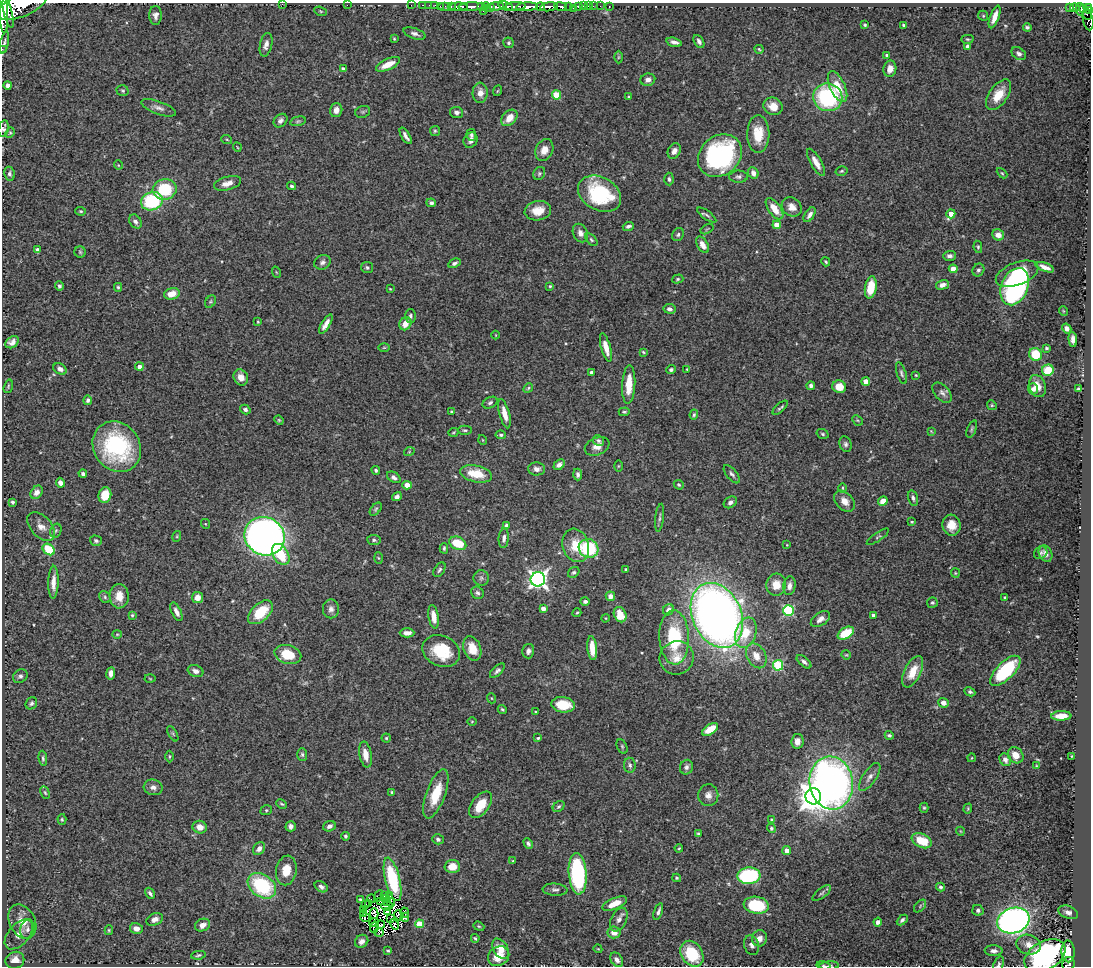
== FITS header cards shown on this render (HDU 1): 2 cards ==
NAXIS1  =                 1089
NAXIS2  =                  964

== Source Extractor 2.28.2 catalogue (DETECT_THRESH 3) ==
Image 1089 x 964 px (HDU 1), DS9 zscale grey, 1 PNG px = 1 image px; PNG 1093 x 968 px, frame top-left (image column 1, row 964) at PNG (2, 3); each listed source drawn as its Kron ellipse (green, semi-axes under 4 px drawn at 4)
Background 0.953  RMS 0.031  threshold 0.0935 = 3 sigma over >= 5 px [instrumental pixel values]
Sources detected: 447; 8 with non-positive FLUX_AUTO (blend fragments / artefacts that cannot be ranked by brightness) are neither listed nor drawn; the other 439 listed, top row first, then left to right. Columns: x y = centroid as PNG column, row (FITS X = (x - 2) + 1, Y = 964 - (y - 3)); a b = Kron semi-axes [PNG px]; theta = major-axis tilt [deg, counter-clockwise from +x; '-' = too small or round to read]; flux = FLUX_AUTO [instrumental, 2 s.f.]
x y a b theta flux
282 4 3 2 - 6
22 5 26 11 23 5000
347 5 2 2 - 49
411 5 2 2 - 12
423 5 3 2 - 23
429 5 2 2 - 12
435 5 2 2 - 15
440 6 2 2 - 17
445 6 6 2 0 33
482 6 3 2 - 23
496 6 7 3 5 580
506 6 8 4 -18 390
516 6 10 3 3 590
560 6 6 3 -10 230
569 6 4 3 - 240
578 6 4 3 - 91
583 6 2 2 - 11
588 6 2 2 - 12
593 6 2 2 - 7.2
600 6 2 2 - 8.2
451 7 3 3 - 77
459 7 9 4 -1 1100
471 7 12 3 2 1600
486 7 5 3 - 100
491 7 3 3 - 330
527 7 11 4 4 2400
540 7 4 3 - 560
549 7 9 4 7 1700
609 7 3 2 - 11
573 8 2 2 - 17
1069 8 3 3 - 68
1075 8 5 3 - 210
1084 8 3 3 - 66
1088 8 3 3 - 190
1080 9 6 3 -77 380
321 11 7 4 -20 2.7
483 11 2 2 - 37
1090 11 4 2 - 240
8 13 15 4 -76 2900
4 14 19 4 -88 4900
1087 14 6 3 -62 75
156 15 9 6 90 8.8
983 16 5 4 - 2.6
995 17 12 4 70 18
1088 20 11 5 -79 280
865 25 4 3 - 2.8
903 25 3 3 - 3.1
1027 27 4 3 - 4.2
415 34 11 5 -19 7.4
394 39 3 3 - 2.1
967 39 6 4 -2 2.9
699 41 7 4 -59 6.1
4 42 11 4 77 5.2
674 42 8 4 -14 8.6
509 43 5 5 - 4.3
266 45 12 6 77 10
968 46 4 4 - 11
2 49 2 2 - 9.9
759 49 4 3 - 2.3
1019 54 8 5 -38 6.8
887 55 4 3 - 7.6
618 57 6 4 89 2.9
388 64 13 5 25 33
343 69 4 3 - 6.5
890 69 8 6 79 16
648 80 7 6 - 9.9
8 85 4 4 - 6.3
838 87 17 7 -65 45
123 91 6 5 - 3.3
497 91 5 3 - 1.9
480 93 10 7 87 18
556 95 4 4 - 62
999 95 17 9 55 39
629 97 3 3 - 2.9
828 97 14 14 - 220
773 106 10 8 -24 23
159 108 18 6 -20 12
336 110 7 6 - 11
363 112 8 5 20 4.1
457 112 6 5 - 7.5
509 118 9 6 47 27
280 121 7 6 - 6.6
298 121 8 4 14 3.4
4 128 8 5 78 5.4
435 131 5 5 - 3.2
10 133 5 4 - 2.9
758 134 19 11 90 46
471 135 6 5 - 5.3
406 136 9 3 -59 7.8
227 140 5 3 - 2.4
471 140 8 6 63 9.6
237 147 5 3 - 1.6
544 150 11 8 64 20
674 151 8 6 64 11
720 156 23 19 40 370
816 162 15 5 -60 20
118 165 5 3 - 1.5
842 171 6 4 16 3.3
753 173 6 5 - 11
1002 173 6 3 -44 2.5
9 174 7 5 -81 5.2
539 174 7 5 58 4.2
739 177 9 6 1 6.1
669 179 6 4 -86 4.8
228 183 14 6 15 17
291 186 4 4 - 3.6
165 189 12 10 10 96
600 194 23 16 -29 160
152 201 11 9 19 180
431 203 5 4 - 5
792 207 11 9 -40 17
774 209 12 6 -54 30
81 211 5 4 - 2.8
538 211 13 9 11 31
951 214 4 4 - 20
707 215 11 3 -35 4.3
810 215 8 4 57 9.3
135 221 7 5 -51 7
777 225 4 4 - 40
628 226 6 3 20 4.9
707 229 7 3 32 2.1
580 233 9 7 -65 12
678 235 7 5 57 4
998 235 6 5 - 15
591 240 8 4 -46 3.7
703 245 9 5 -58 14
978 247 6 4 -81 3.5
37 249 3 3 - 3.8
80 252 6 5 - 3.3
950 256 6 5 - 7.6
322 262 8 7 - 7.7
826 262 5 3 - 2.7
454 263 6 4 27 5.6
367 267 6 5 - 4.3
1045 267 10 4 -21 13
953 269 4 4 - 25
978 270 6 5 - 5.4
276 272 6 3 -71 1.7
1017 274 22 11 20 82
678 279 6 4 17 3.4
942 285 7 4 17 10
59 286 4 4 - 4.2
550 286 3 3 - 2.5
118 287 4 4 - 2.9
871 287 11 5 80 52
1015 287 19 13 67 360
390 289 3 2 - 1.7
172 294 8 5 16 26
211 302 7 5 55 3.4
670 309 6 5 - 8.2
1063 311 5 3 - 1.8
410 316 7 5 89 5.1
258 322 4 3 - 2.1
326 324 11 4 58 13
405 324 7 5 58 20
1067 328 5 4 - 9.4
496 335 4 3 - 1.3
1073 339 7 4 -85 9.4
12 342 7 5 37 9.4
606 347 14 4 -75 23
384 348 6 4 1 2.5
1046 348 3 3 - 3.6
643 352 3 2 - 2.3
1035 354 6 6 - 62
139 367 4 4 - 12
60 369 7 5 -32 10
687 369 3 2 - 1.7
671 370 5 4 - 4.7
1048 370 6 5 - 61
591 372 3 3 - 4
901 373 11 4 -72 5.5
916 375 3 3 - 1.8
241 377 8 7 - 17
866 381 4 4 - 24
629 384 19 6 87 42
8 386 7 4 72 3.1
811 386 4 4 - 6.4
1038 386 11 8 -72 21
839 387 7 6 - 32
528 388 5 4 - 2.7
1033 389 5 5 - 8.8
1078 389 4 3 - 4.1
942 393 12 7 -50 9
88 400 4 4 - 5.6
490 403 8 5 28 5
992 405 5 4 - 2.6
780 408 9 3 41 3.7
245 409 5 4 - 5.1
452 412 4 3 - 3.2
624 412 5 3 - 2.9
504 414 15 5 -75 19
694 415 5 4 - 3.2
279 420 5 4 - 2.2
857 420 6 4 -43 2.7
972 429 9 4 67 3.8
465 430 7 4 -1 3.6
931 431 3 2 - 1.7
453 432 5 3 - 2.1
823 434 6 4 -18 3.7
501 435 5 3 - 4
483 440 5 3 - 1.7
598 440 6 5 - 5.5
846 444 8 6 -69 5.7
597 446 13 8 23 17
117 447 26 23 -54 220
409 452 5 3 - 1.8
559 465 6 4 42 8.6
618 466 6 4 89 2
537 469 8 6 -2 12
376 470 4 4 - 3.8
83 474 4 3 - 4.5
476 474 16 8 -12 52
578 474 6 4 -88 6.1
732 474 11 5 -50 6.3
394 477 7 5 -32 6.6
60 483 5 4 - 9
407 485 5 4 - 27
679 485 5 4 - 4.2
843 488 4 3 - 2.1
37 492 7 5 52 13
105 495 8 6 76 42
397 497 5 4 - 6.7
913 498 8 5 -75 5.2
844 501 12 8 -46 18
883 501 5 4 - 20
12 502 4 3 - 5.3
730 502 7 5 34 6.8
376 509 7 4 50 3.7
660 518 14 3 84 5.3
912 522 3 3 - 2.2
206 524 5 3 - 1.7
506 525 4 3 - 4.2
952 525 10 9 - 27
41 527 17 10 -47 19
56 531 7 5 68 4.1
177 536 5 3 - 2.2
264 536 20 18 -28 1600
878 537 13 4 34 3.5
504 538 10 5 85 7.2
374 540 6 5 - 4.3
96 541 6 5 - 4.5
458 543 9 6 -25 62
576 545 17 13 -71 50
787 545 4 3 - 1.7
444 548 5 3 - 3.1
589 548 10 9 - 140
49 549 7 5 -40 87
1041 553 7 6 - 4.5
281 554 11 7 -59 60
1046 554 8 6 -63 10
378 558 6 4 -87 2.2
626 569 3 3 - 3.7
439 570 8 5 58 4.8
574 572 6 5 - 4.2
955 573 5 4 - 2.2
481 578 8 7 - 6.3
538 579 7 7 - 920
53 582 16 5 89 18
776 585 11 10 - 29
789 586 9 6 83 11
477 593 7 5 -38 5.1
119 596 12 9 -89 28
610 596 5 4 - 11
105 597 6 5 - 4.1
197 597 5 5 - 18
1005 598 3 3 - 3
585 601 4 4 - 5.6
932 603 5 5 - 3.6
331 609 9 8 - 10
543 609 4 4 - 14
668 610 6 5 - 11
788 611 5 5 - 210
176 612 10 4 -64 10
260 612 15 8 43 71
577 613 4 3 - 2.7
132 615 4 3 - 2.8
620 615 8 6 -67 40
717 615 34 24 -66 1900
873 615 4 3 - 8.2
434 617 12 5 -80 21
605 618 4 3 - 1.5
820 619 11 6 34 12
407 633 7 4 0 13
746 633 15 10 71 49
846 633 9 5 32 64
117 634 4 4 - 2.3
674 637 27 15 -87 130
472 648 12 8 -69 35
592 648 12 5 -85 27
441 651 19 15 -25 86
528 651 7 6 - 6.9
288 654 13 9 -15 57
846 655 5 4 - 2.1
756 656 13 9 -62 22
677 658 17 16 - 33
804 662 9 4 -41 6
778 665 5 5 - 140
196 671 8 5 -20 9.9
497 671 9 4 44 5.4
1005 671 19 8 44 130
913 672 17 8 64 35
111 673 6 4 83 10
20 676 8 6 38 6.5
150 679 5 3 - 2
970 692 6 4 -27 4.3
491 698 5 3 - 1.9
31 703 6 5 - 5.3
943 703 5 5 - 10
563 705 12 7 -8 57
502 709 4 3 - 2.9
536 712 3 2 - 2.2
1061 716 10 4 2 21
472 721 5 3 - 2
710 729 9 5 33 41
173 734 8 3 -60 3.1
889 735 4 3 - 3.3
386 738 4 4 - 2.5
538 738 4 3 - 2.9
797 741 7 6 - 16
622 746 7 5 -64 3.9
302 754 6 5 - 4.3
366 755 13 6 -80 21
1016 755 8 7 - 22
169 756 6 3 90 2.2
1072 756 3 2 - 1.3
43 758 7 4 -84 4.5
971 758 4 3 - 1.5
1005 760 7 5 -59 8.8
630 765 7 6 - 5.1
1036 766 4 3 - 2.1
686 767 7 6 - 7.3
870 777 16 6 56 12
831 783 26 21 -81 1200
153 787 9 7 -13 10
392 792 4 3 - 2.5
45 793 6 4 -62 2.8
436 794 26 9 70 59
708 795 11 10 - 14
813 796 8 8 - 2900
282 804 6 3 -26 2.9
481 805 15 8 53 41
559 806 6 5 - 4.3
924 808 5 4 - 3.1
968 809 5 4 - 2.3
266 810 6 4 20 3.1
62 819 5 4 - 3.3
772 820 4 3 - 6.1
291 826 5 5 - 8.6
329 826 6 5 - 8.7
200 827 7 6 - 17
771 828 5 4 - 3.6
960 831 4 3 - 1.6
698 834 4 3 - 3.2
346 836 4 4 - 3.6
438 839 6 5 - 4.6
922 841 10 6 -24 52
528 844 5 4 - 5.4
679 848 4 2 - 2.1
259 849 7 5 53 12
787 851 4 4 - 16
513 861 4 4 - 2.4
452 866 8 6 2 26
286 870 15 10 80 37
578 874 21 9 -85 260
749 876 11 8 5 180
677 878 4 3 - 2.2
393 879 22 7 -76 89
262 886 15 11 -35 170
321 887 7 5 -36 7.7
941 887 4 4 - 3.8
555 890 12 6 -4 7
150 893 6 3 -58 4.6
822 893 11 5 37 5.8
385 895 3 2 - 2.9
379 896 6 3 64 3.9
390 896 3 2 - 2.7
371 899 4 2 - 2.7
387 899 3 2 - 2.5
360 900 4 3 - 3.1
380 902 4 3 - 1.4
387 902 2 2 - 2.7
391 902 4 2 - 1.3
369 904 4 2 - 2.9
615 904 13 5 23 29
366 905 2 2 - 1.7
756 905 12 8 -9 110
387 906 6 2 6 0.64
920 906 7 4 47 3.9
363 910 3 2 - 4.2
978 910 6 5 - 5.1
387 912 3 2 - 0.21
405 912 5 2 - 0.71
658 912 9 3 71 5.6
1068 912 10 6 -21 9
363 913 3 2 - 1.7
374 914 5 3 - 0.32
398 915 5 3 - 6.5
405 917 4 2 - 0.52
365 918 5 2 - 2.9
155 919 9 6 24 9.6
390 919 2 2 - 1.1
619 919 12 7 64 12
902 920 6 4 43 5.1
1013 920 16 12 17 1000
22 921 18 13 -64 33
878 922 4 4 - 9.1
374 923 5 2 - 5.5
395 924 5 3 - 2.7
419 924 4 4 - 64
202 925 8 6 26 13
380 925 4 2 - 5.6
479 926 6 4 -21 2.6
374 927 6 2 76 3.2
136 928 6 5 - 16
27 929 10 7 78 7.6
109 930 5 4 - 2.9
379 932 5 4 - 13
614 932 6 6 - 18
19 934 18 10 48 22
475 938 4 3 - 3
760 938 8 7 - 14
362 941 7 6 - 9.2
752 945 10 7 -74 8.9
1029 945 12 9 -16 19
501 949 11 7 -57 31
598 949 4 3 - 1.9
388 951 3 3 - 2.5
994 951 9 5 0 9.6
1068 951 11 6 -87 39
692 954 14 10 -57 100
198 955 7 4 8 3.4
499 956 11 9 33 29
1045 956 22 14 29 390
15 960 9 8 - 23
617 960 8 5 -52 11
999 964 8 5 69 4.4
1068 964 7 6 - 120
824 966 7 4 -10 3.1
829 966 10 3 3 2.5
At the frame edge (FLAGS 8, measured only in part): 12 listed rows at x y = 282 4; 22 5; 1090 11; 1088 20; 2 49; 4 128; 1045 956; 617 960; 999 964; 1068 964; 824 966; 829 966
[8 non-positive-flux detections neither listed nor drawn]